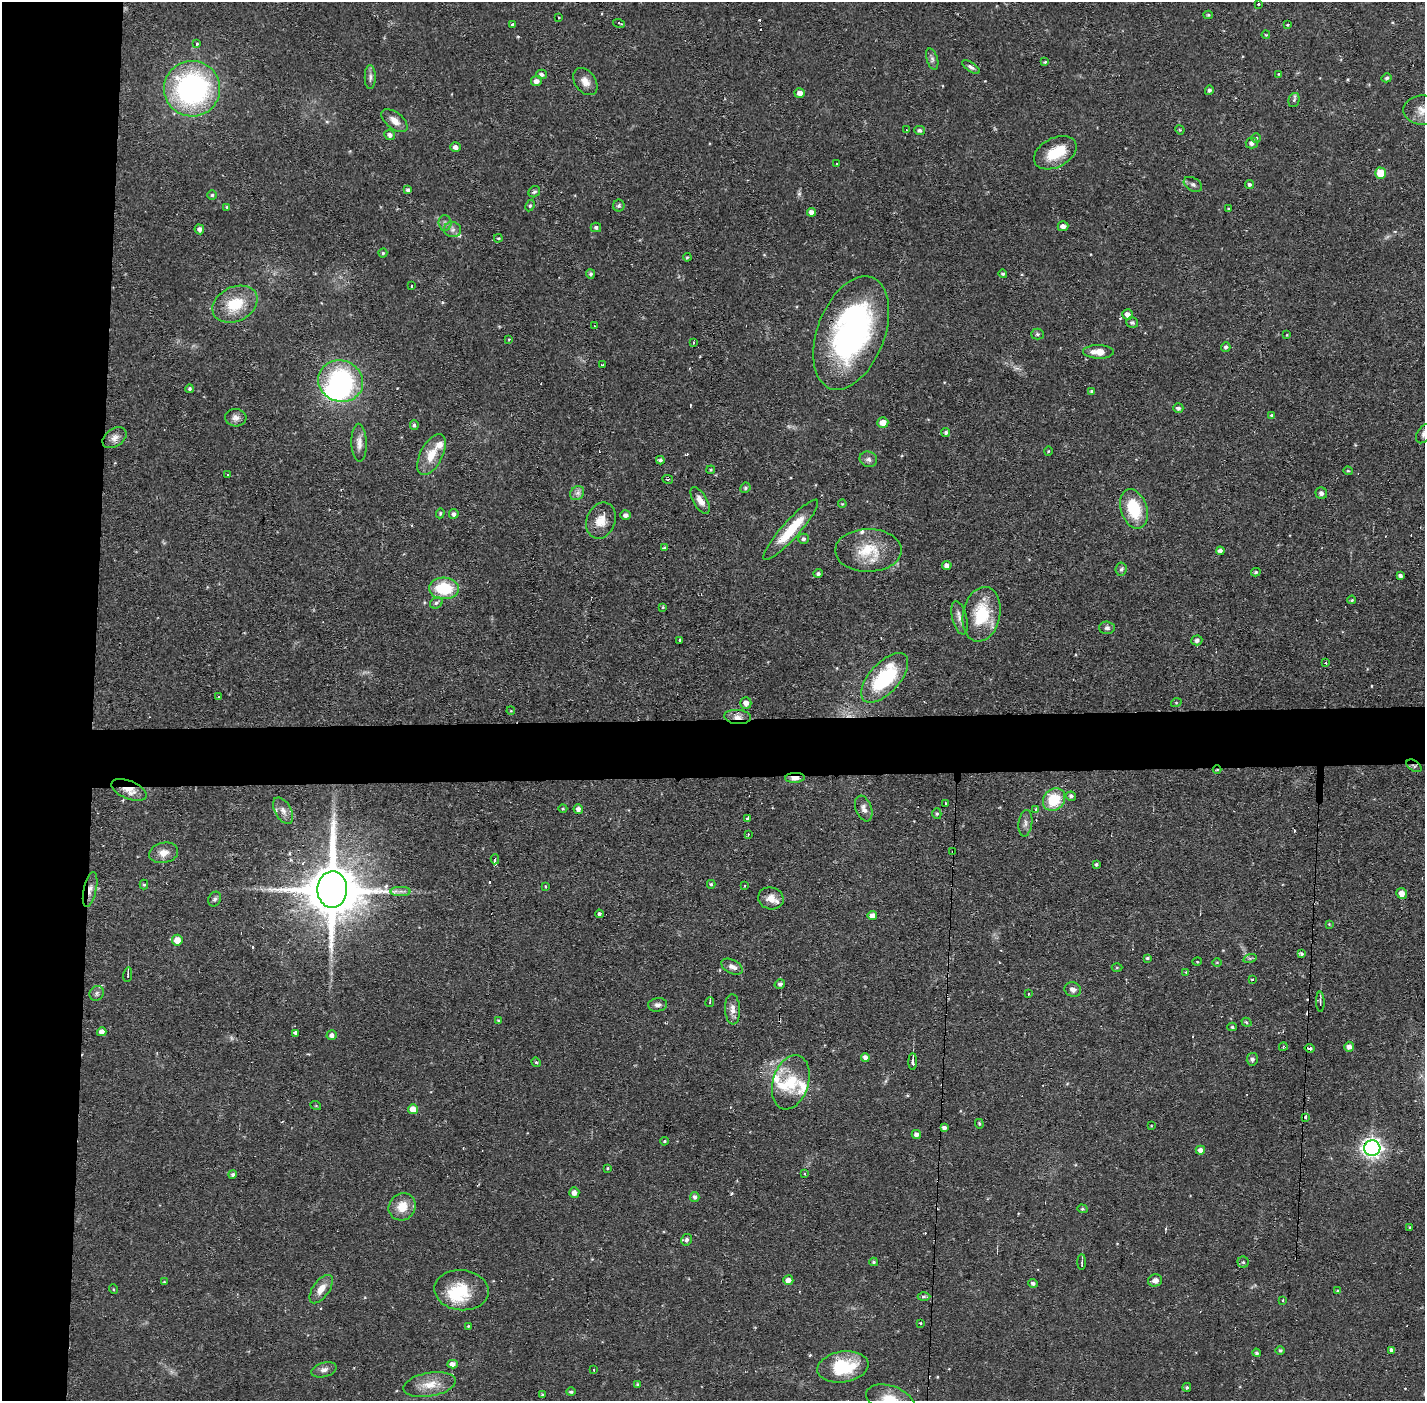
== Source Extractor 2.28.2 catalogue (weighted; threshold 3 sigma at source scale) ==
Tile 4 of 3 x 3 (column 1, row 2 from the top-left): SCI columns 1-1423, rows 1451-2849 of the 4268 x 4301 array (HDU 1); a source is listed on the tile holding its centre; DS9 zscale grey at full resolution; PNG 1427 x 1403 px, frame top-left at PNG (2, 2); each listed source drawn as its Kron ellipse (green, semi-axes under 4 px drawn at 4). Shown black and unused: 10% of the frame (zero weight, under 2 of 3 exposures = <1% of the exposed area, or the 3 px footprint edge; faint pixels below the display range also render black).
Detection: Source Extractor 2.28.2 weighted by HDU 2 'WHT'; one run over the whole footprint, this tile lists its part. Background 0.0561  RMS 0.0059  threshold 0.0263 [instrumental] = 3 sigma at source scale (4.5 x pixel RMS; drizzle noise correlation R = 1.50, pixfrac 1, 0.05/0.05 arcsec/px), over >= 5 px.
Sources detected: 267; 1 too faint to see at this stretch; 4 inside a brighter object's white glare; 18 cosmic-ray / hot-pixel residue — neither listed nor drawn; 9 inside a brighter listed object's ellipse — not listed separately; the other 235 listed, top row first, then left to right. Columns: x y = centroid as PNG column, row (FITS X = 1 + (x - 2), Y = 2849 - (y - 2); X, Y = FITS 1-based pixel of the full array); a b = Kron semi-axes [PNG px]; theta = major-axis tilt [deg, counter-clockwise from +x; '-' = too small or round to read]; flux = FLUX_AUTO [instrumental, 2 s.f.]
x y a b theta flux
1258 4 3 3 - 0.76
1208 15 4 4 - 0.78
559 18 3 2 - 0.75
619 23 6 2 -16 2.2
512 24 3 3 - 1.8
1288 25 4 3 - 0.64
1266 35 4 3 - 0.52
196 44 3 3 - 1.5
932 59 11 5 -72 1.9
1045 62 4 4 - 0.72
971 67 10 4 -33 1.8
541 74 5 4 - 1.6
1279 74 3 3 - 0.48
370 77 12 5 90 2.1
1387 78 5 4 - 1.2
536 81 5 5 - 3.1
585 82 15 10 -53 5
192 89 28 27 - 130
1209 90 5 4 - 1.4
800 93 5 5 - 3.1
1294 100 7 5 74 1.3
1423 110 19 15 1 8.3
394 121 15 8 -38 5
906 130 3 2 - 0.62
919 130 5 4 - 1.7
1180 130 5 3 - 0.61
390 135 5 5 - 2.1
1256 138 4 4 - 0.94
1252 143 6 5 - 2.3
455 147 5 5 - 2.6
1055 153 23 14 27 17
836 164 3 2 - 0.69
1380 173 5 5 - 12
1193 184 10 6 -31 1.9
1249 184 4 4 - 1.1
408 190 4 3 - 1.6
534 192 6 5 - 1.2
212 195 5 4 - 0.99
530 206 6 4 63 1
619 206 6 6 - 1.2
227 207 4 4 - 0.7
1228 209 3 3 - 0.55
812 212 4 4 - 3.2
445 223 8 6 -87 1.9
1063 226 5 5 - 2.7
596 227 5 4 - 1.5
199 229 5 4 - 2
453 230 8 7 - 2.5
498 238 4 3 - 0.61
383 253 4 4 - 0.81
687 257 4 3 - 0.7
590 274 4 4 - 1.4
1003 274 4 4 - 0.99
412 286 3 3 - 1.2
235 304 24 17 26 19
1127 314 5 5 - 3.2
1132 323 6 5 - 1.5
595 326 3 3 - 0.45
851 333 59 33 69 160
1037 334 6 5 - 0.97
1287 335 3 3 - 0.45
509 339 3 3 - 0.49
693 342 3 2 - 0.77
1226 347 5 4 - 1.3
1098 352 15 7 -1 7.1
603 365 4 3 - 2.1
341 381 23 20 -19 72
189 389 4 4 - 1
1092 391 4 3 - 0.94
1178 408 5 5 - 1.6
1272 415 4 4 - 0.96
236 418 11 8 -4 3
883 422 5 5 - 4.8
414 425 5 4 - 1.2
946 432 4 4 - 1.3
1424 434 10 6 61 2.3
115 438 13 9 35 4
359 443 19 7 -88 4.6
1048 451 5 3 - 0.58
431 455 22 11 62 12
868 459 9 7 -22 2.2
660 460 4 3 - 1.5
711 470 4 3 - 0.7
1348 471 5 4 - 0.64
228 475 3 2 - 0.8
668 479 5 2 - 0.61
745 488 5 5 - 1
577 493 8 6 46 2.2
1321 493 6 5 - 2.2
700 500 15 7 -60 4.7
842 504 4 3 - 0.5
1134 509 20 13 -72 25
440 513 5 4 - 0.74
454 514 5 4 - 2.1
626 515 5 4 - 2.2
601 521 18 14 68 8.5
791 530 39 9 48 21
803 539 5 5 - 1.5
665 548 4 3 - 3.1
868 550 33 21 0 21
1220 551 4 4 - 2.2
947 565 5 4 - 2.1
1121 569 7 5 82 1.3
1256 572 5 4 - 1.1
818 573 5 4 - 1.6
1400 576 4 4 - 1.7
444 588 15 10 -4 26
1352 600 4 3 - 0.72
436 603 6 5 - 1.5
663 607 4 3 - 0.63
981 614 27 18 78 28
959 618 17 7 -76 3.7
1107 628 8 6 -2 1.8
679 640 3 3 - 4.2
1197 640 5 5 - 1.9
1326 663 3 2 - 0.5
885 678 30 15 47 46
218 697 3 3 - 2.3
746 703 6 5 - 2.8
1176 703 5 3 - 0.48
511 711 4 3 - 0.5
737 717 13 7 -5 4.2
1414 766 8 5 -34 1.2
1217 770 4 3 - 0.48
795 778 10 5 3 5
129 790 19 9 -22 7.7
1071 796 5 4 - 1.6
1054 800 12 10 47 21
945 803 3 3 - 2.7
864 808 13 8 -70 3.1
563 809 4 3 - 0.52
578 809 5 5 - 2.5
1036 809 3 3 - 0.77
283 811 14 8 -60 4.1
937 814 5 4 - 0.92
748 819 3 3 - 2
1025 823 13 7 83 2.6
748 834 3 2 - 0.65
953 851 3 2 - 0.93
164 853 14 10 11 6
495 859 5 3 - 3.4
1096 865 4 4 - 0.97
711 884 4 4 - 0.85
144 885 5 4 - 0.79
545 886 4 3 - 0.55
745 886 3 3 - 1.3
90 889 18 6 77 4.1
332 890 18 15 88 4500
401 891 10 4 0 2.1
1402 893 5 5 - 3.8
771 898 13 11 -14 5.7
215 899 8 6 62 1.6
599 914 4 4 - 1.8
872 916 5 4 - 3.4
1329 924 4 3 - 0.5
177 940 5 5 - 7.3
1301 954 4 4 - 1.4
1147 958 4 3 - 0.91
1250 958 7 4 18 1
1197 962 5 3 - 0.47
1217 962 5 3 - 0.56
732 967 11 6 -27 3.3
1117 968 5 3 - 0.56
1186 972 4 4 - 0.57
128 975 7 2 81 0.61
1252 979 3 3 - 1.3
780 984 5 4 - 1.4
1073 989 8 7 - 2.7
97 993 8 7 - 1.8
1028 994 3 2 - 1.4
710 1002 5 2 - 0.46
1320 1002 10 3 -88 1
658 1005 9 7 7 2.4
732 1009 15 7 -87 4
498 1021 4 3 - 0.68
1246 1022 5 4 - 0.98
1232 1027 5 4 - 0.85
102 1032 4 4 - 2.7
295 1033 3 3 - 4.4
332 1035 5 5 - 2.2
1283 1047 4 3 - 0.79
1349 1047 5 5 - 2.9
1310 1048 5 3 - 2
865 1057 4 4 - 2.5
1252 1059 6 5 - 1.5
536 1062 5 4 - 0.82
913 1062 8 3 -90 2
791 1082 28 18 73 20
316 1106 5 3 - 0.5
413 1109 5 5 - 5.8
1306 1117 3 3 - 4.6
979 1124 5 4 - 0.66
1151 1126 4 2 - 0.39
944 1128 4 4 - 2
916 1134 4 4 - 2.3
664 1141 4 3 - 0.7
1372 1148 8 7 - 280
1200 1150 4 4 - 2.9
607 1168 3 3 - 1.4
233 1174 4 4 - 1.3
805 1174 3 3 - 0.76
574 1192 5 5 - 3.2
695 1197 5 4 - 1.8
402 1207 14 13 - 9.9
1082 1209 5 4 - 0.79
1410 1227 3 3 - 0.55
687 1240 6 5 - 1.7
874 1262 4 3 - 0.82
1082 1262 8 3 90 0.89
1243 1262 5 5 - 1.1
788 1280 5 5 - 3.9
1155 1280 7 6 - 2.8
164 1282 4 3 - 0.46
1033 1283 5 4 - 1.5
113 1289 5 3 - 0.52
321 1289 16 8 55 6.8
461 1290 27 20 -5 23
1337 1291 4 4 - 0.6
924 1296 6 4 1 0.99
1283 1300 3 3 - 1.2
920 1323 3 2 - 0.76
468 1326 3 3 - 0.55
1280 1350 5 3 - 0.78
1392 1350 4 4 - 2.2
1257 1353 4 4 - 1.2
452 1364 5 4 - 3.2
843 1367 26 15 9 30
324 1370 13 7 15 2.9
594 1370 3 3 - 0.66
638 1384 3 3 - 0.96
430 1385 26 12 10 11
1187 1387 4 4 - 0.96
571 1392 5 4 - 1.2
542 1394 3 3 - 0.66
890 1400 25 14 -19 14
Overlapping masked pixels (flux is a lower limit): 11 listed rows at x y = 851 333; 885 678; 737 717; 1414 766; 1217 770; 795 778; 129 790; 953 851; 90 889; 332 890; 1372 1148
Isophote crosses this tile's border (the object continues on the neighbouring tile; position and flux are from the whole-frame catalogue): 3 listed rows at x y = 1423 110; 1424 434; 890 1400